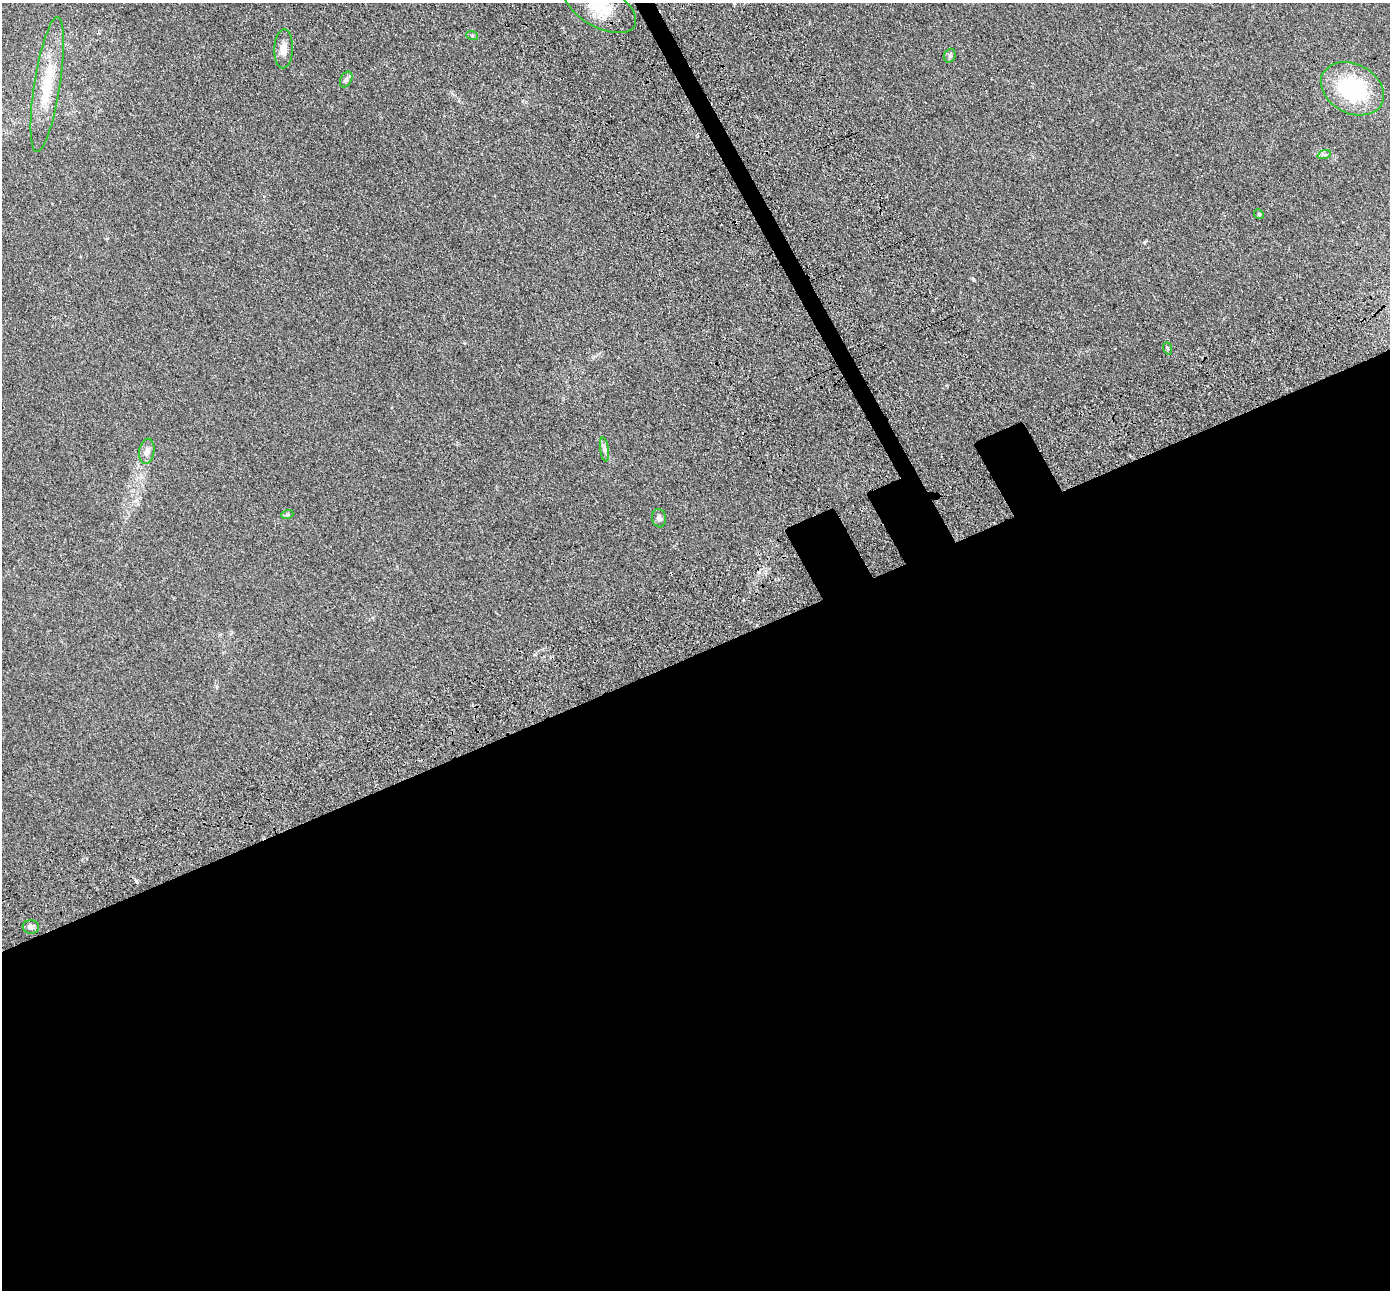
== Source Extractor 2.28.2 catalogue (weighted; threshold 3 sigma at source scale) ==
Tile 15 of 4 x 4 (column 3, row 4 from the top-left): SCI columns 2976-4363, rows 476-1763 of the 5945 x 5933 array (HDU 1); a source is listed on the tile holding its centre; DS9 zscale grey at full resolution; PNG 1392 x 1292 px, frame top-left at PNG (2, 3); each listed source drawn as its Kron ellipse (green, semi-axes under 4 px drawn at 4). Shown black and unused: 51% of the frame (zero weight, under 3 of 4 exposures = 11% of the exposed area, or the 3 px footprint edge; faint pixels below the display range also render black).
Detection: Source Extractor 2.28.2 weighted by HDU 2 'WHT'; one run over the whole footprint, this tile lists its part. Background 0.106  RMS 0.0067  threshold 0.03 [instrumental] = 3 sigma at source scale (4.5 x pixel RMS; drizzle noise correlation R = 1.50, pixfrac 1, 0.05/0.05 arcsec/px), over >= 5 px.
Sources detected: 15; all 15 listed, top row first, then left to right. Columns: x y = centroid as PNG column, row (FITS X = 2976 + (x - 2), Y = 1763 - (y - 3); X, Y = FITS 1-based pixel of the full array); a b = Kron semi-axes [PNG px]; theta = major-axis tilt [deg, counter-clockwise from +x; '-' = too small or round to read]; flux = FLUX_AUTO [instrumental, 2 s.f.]
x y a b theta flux
600 7 39 20 -29 24
472 35 6 4 -20 0.9
284 49 19 9 88 5.6
950 56 7 5 71 1.3
346 79 8 5 62 1.8
47 84 68 13 81 30
1352 89 33 24 -27 53
1324 155 7 4 19 1.3
1259 214 5 4 - 0.76
1167 348 6 4 -70 0.72
604 449 12 4 -81 2.1
147 451 13 7 80 3.3
287 515 6 4 19 0.86
659 518 9 7 -81 2.5
31 927 8 7 - 2.1
Isophote crosses this tile's border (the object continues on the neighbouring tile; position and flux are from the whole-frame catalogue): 1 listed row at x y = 600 7
Unlisted compact peaks at least as high as the median listed source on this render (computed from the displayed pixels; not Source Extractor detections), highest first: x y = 973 279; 1144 242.